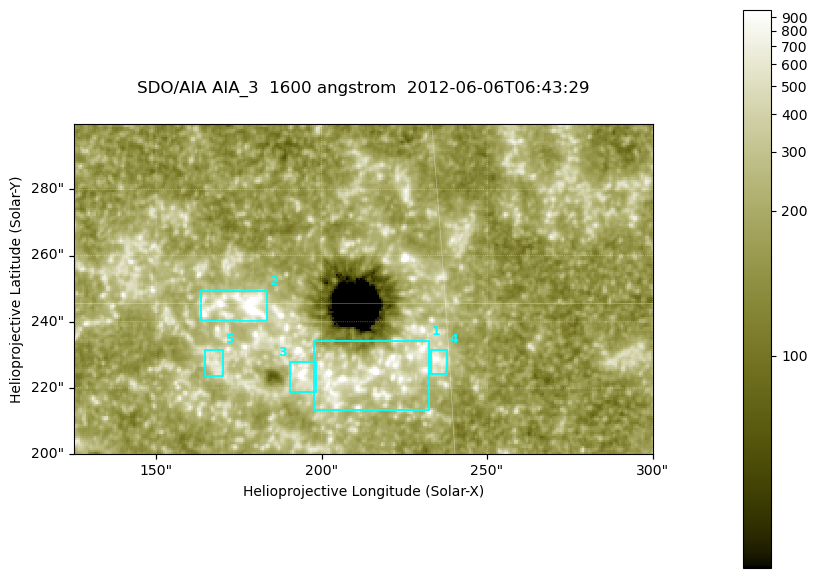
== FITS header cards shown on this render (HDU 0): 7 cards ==
TELESCOP= 'SDO/AIA '
INSTRUME= 'AIA_3   '
WAVELNTH=                 1600
WAVEUNIT= 'angstrom'
DATE-OBS= '2012-06-06T06:43:29.12'
CTYPE1  = 'HPLN-TAN'
CTYPE2  = 'HPLT-TAN'

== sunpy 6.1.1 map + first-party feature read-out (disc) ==
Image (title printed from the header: SDO/AIA AIA_3  1600 angstrom  2012-06-06T06:43:29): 287 x 164 px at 0.609 arcsec/px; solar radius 946 arcsec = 1552 px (partial field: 0.6% of the solar disc is inside the frame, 100% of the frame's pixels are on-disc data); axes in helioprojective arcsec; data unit not stated in the header (colour bar unlabelled)
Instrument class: DISC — disc imager (sunpy class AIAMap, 1600 A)
Bright regions (active regions / flare kernels): reference = the on-disc median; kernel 3 px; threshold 5 sigma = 332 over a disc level ~181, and >= 1.15x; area >= 47 px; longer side >= 3 px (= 1.8 arcsec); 5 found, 5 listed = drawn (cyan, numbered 1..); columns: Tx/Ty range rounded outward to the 2 arcsec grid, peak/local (2 s.f.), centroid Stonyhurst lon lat
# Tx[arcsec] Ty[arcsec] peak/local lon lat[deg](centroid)
1 196..234 212..234 7.8 +13 +14
2 162..184 240..250 11 +11 +15
3 190..198 218..228 5.7 +12 +14
4 232..238 224..232 5.3 +15 +14
5 164..170 222..232 3.5 +10 +14